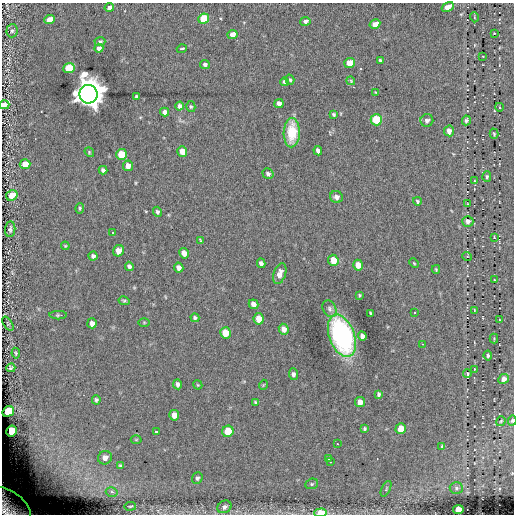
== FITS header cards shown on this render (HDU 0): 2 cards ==
NAXIS1  =                  512
NAXIS2  =                  512

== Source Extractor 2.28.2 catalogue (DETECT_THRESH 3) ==
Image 512 x 512 px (HDU 0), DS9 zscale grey, 1 PNG px = 1 image px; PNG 516 x 516 px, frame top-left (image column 1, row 512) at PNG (2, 3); each listed source drawn as its Kron ellipse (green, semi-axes under 4 px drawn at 4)
Background 0.294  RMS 5.5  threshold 16.4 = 3 sigma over >= 5 px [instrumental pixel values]
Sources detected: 132; all 132 listed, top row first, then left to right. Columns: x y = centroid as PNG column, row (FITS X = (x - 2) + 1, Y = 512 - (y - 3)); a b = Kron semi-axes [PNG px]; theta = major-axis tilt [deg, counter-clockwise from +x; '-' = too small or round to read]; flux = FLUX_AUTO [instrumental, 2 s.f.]
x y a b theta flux
109 7 4 3 - 1400
448 7 6 4 30 3900
474 17 5 3 - 310
204 19 5 5 - 14000
49 20 5 4 - 4000
305 21 5 4 - 1000
375 24 5 4 - 3400
12 31 6 5 - 790
494 33 2 2 - 240
233 35 5 4 - 3300
100 42 5 4 - 740
99 48 5 4 - 1400
182 49 5 3 - 980
483 56 2 2 - 200
380 60 4 3 - 590
349 63 5 5 - 7400
205 64 5 4 - 970
69 68 5 5 - 17000
290 80 5 4 - 520
351 81 4 3 - 340
284 82 4 3 - 870
376 92 3 2 - 310
88 94 9 9 - 930000
137 96 4 3 - 780
279 103 5 4 - 1900
4 105 5 4 - 2200
180 106 4 4 - 1400
191 107 6 4 -74 600
499 107 4 3 - 320
165 112 4 4 - 1500
333 114 3 3 - 550
376 120 6 5 - 15000
427 120 6 6 - 1100
466 120 5 4 - 690
449 131 5 5 - 2100
292 133 15 8 88 12000
494 134 5 4 - 440
182 151 5 5 - 4200
318 151 5 4 - 1100
89 152 5 4 - 390
121 154 5 5 - 8200
25 164 5 5 - 5400
128 166 5 5 - 2700
103 170 4 4 - 1000
268 174 6 5 - 840
487 176 5 4 - 590
474 181 4 2 - 270
12 195 6 5 - 5600
336 197 6 6 - 1300
417 201 4 3 - 480
467 204 3 2 - 260
80 208 5 4 - 500
157 212 5 4 - 700
468 221 5 5 - 1200
10 229 8 5 84 900
113 233 3 2 - 530
494 237 2 2 - 280
201 240 4 2 - 410
65 246 4 3 - 370
118 251 6 5 - 2900
184 253 5 4 - 2500
93 256 4 4 - 1100
467 256 5 3 - 320
333 260 6 5 - 6000
261 263 4 4 - 960
414 263 5 3 - 350
358 265 5 5 - 3000
129 266 5 4 - 1000
179 268 5 4 - 1500
436 269 4 3 - 380
280 274 11 6 72 2300
494 280 3 2 - 300
359 295 3 3 - 350
124 301 6 4 -13 530
253 304 5 4 - 1500
330 309 9 6 -60 1200
474 310 3 2 - 210
371 313 4 3 - 520
414 313 2 2 - 310
58 315 8 4 0 550
195 318 4 4 - 710
259 319 6 5 - 3300
499 320 3 2 - 210
144 322 5 3 - 320
92 323 5 5 - 1800
8 324 8 3 -57 260
284 329 5 5 - 2100
225 333 6 5 - 6900
342 336 22 12 -70 65000
362 336 5 4 - 1400
494 338 5 4 - 360
423 344 3 2 - 410
16 353 5 4 - 440
488 355 5 4 - 640
11 368 4 3 - 530
474 369 4 3 - 230
293 374 6 4 -85 990
467 374 4 3 - 390
504 379 5 5 - 2100
177 384 5 3 - 950
198 385 5 3 - 330
263 385 5 3 - 270
379 394 4 4 - 720
96 400 5 4 - 620
255 402 4 3 - 450
360 402 5 5 - 2800
8 411 6 5 - 25000
174 415 5 5 - 2900
501 421 5 3 - 380
512 421 5 4 - 560
365 429 4 4 - 540
401 429 5 5 - 6900
11 431 5 5 - 9700
228 431 6 5 - 9600
156 432 3 3 - 680
136 440 5 3 - 330
337 444 2 2 - 230
442 446 3 3 - 410
105 458 7 6 - 2000
328 459 3 3 - 490
330 462 3 2 - 650
120 466 4 3 - 530
197 478 6 5 - 780
312 484 6 5 - 640
456 488 6 5 - 830
386 489 8 4 64 640
112 492 6 4 -14 880
130 506 6 3 9 400
9 507 25 15 -40 11000
224 507 7 6 - 1300
458 509 5 4 - 6300
320 513 6 4 3 6400
At the frame edge (FLAGS 8, measured only in part): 4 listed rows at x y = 4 105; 512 421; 9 507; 320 513